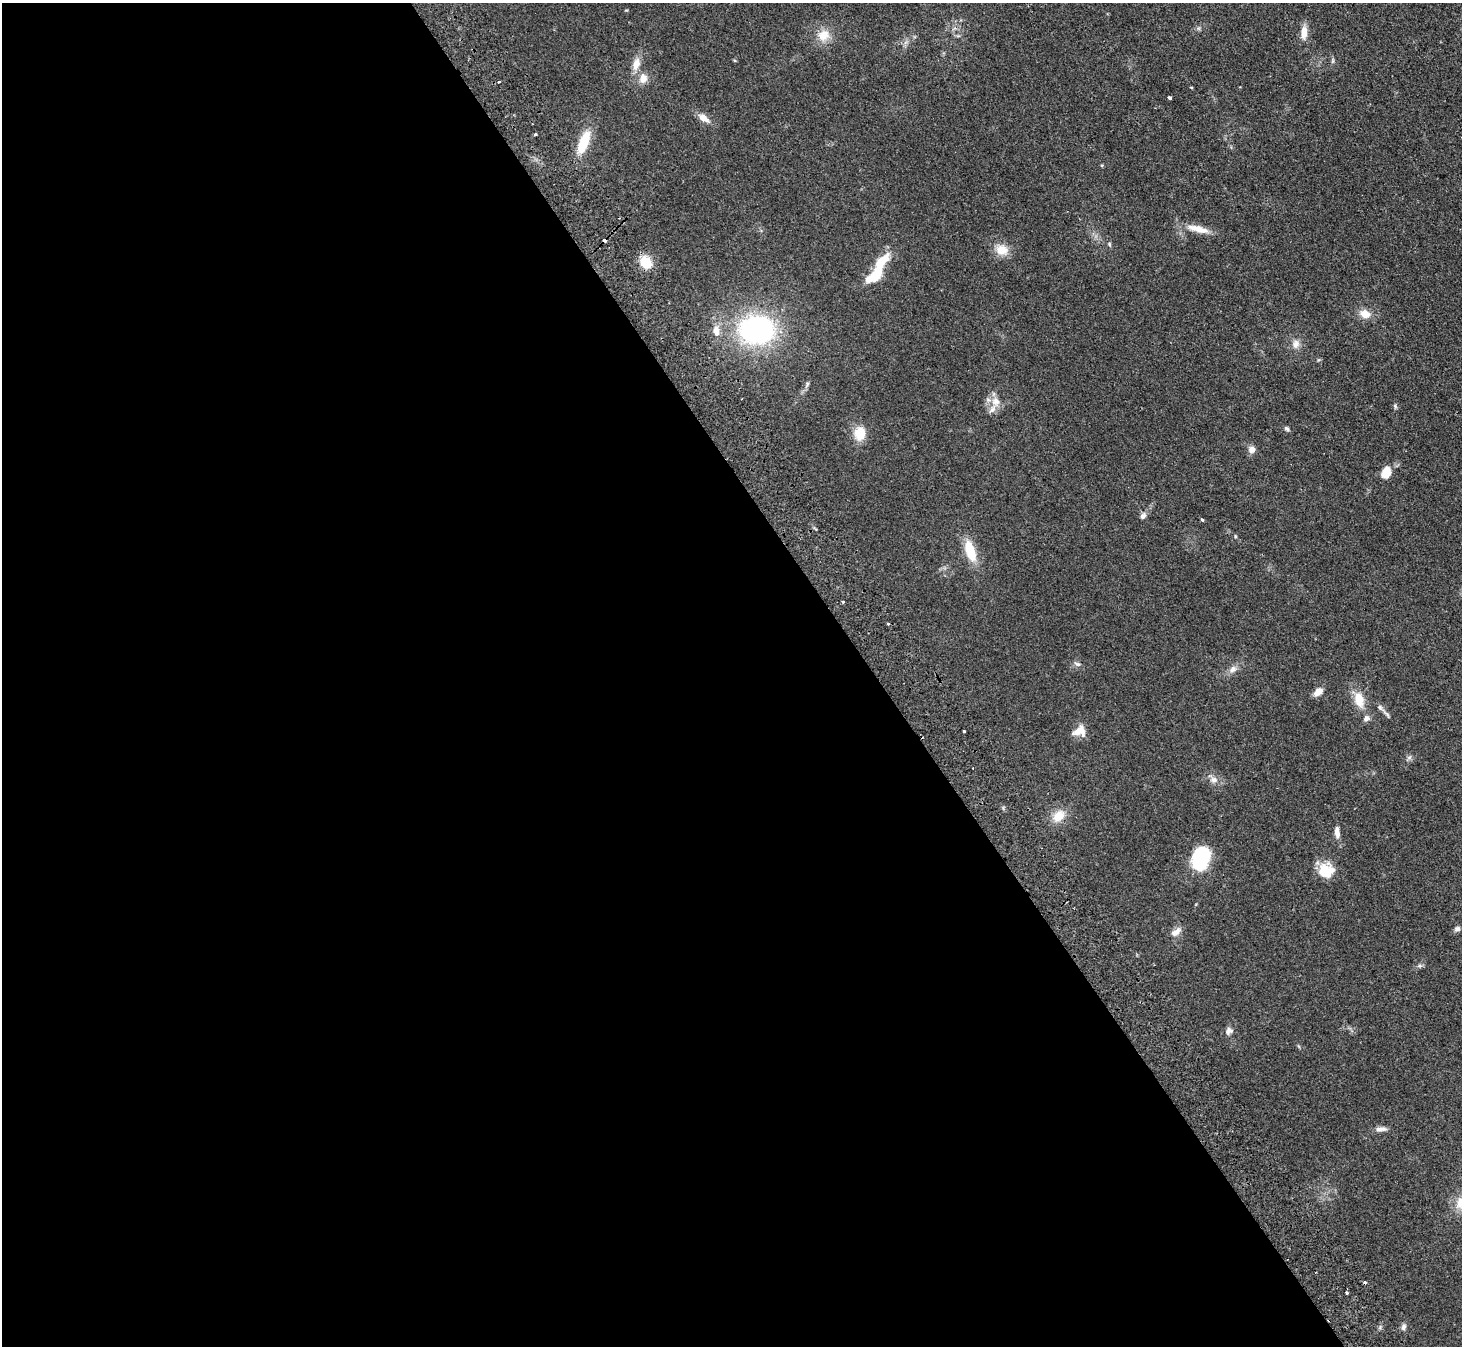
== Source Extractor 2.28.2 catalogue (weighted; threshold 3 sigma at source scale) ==
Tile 9 of 4 x 4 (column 1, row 3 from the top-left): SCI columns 51-1510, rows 1675-3018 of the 5940 x 5898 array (HDU 1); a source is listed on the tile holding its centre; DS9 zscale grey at full resolution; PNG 1464 x 1348 px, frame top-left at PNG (2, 3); no overlay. Shown black and unused: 60% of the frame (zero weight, under 2 of 3 exposures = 3% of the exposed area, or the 3 px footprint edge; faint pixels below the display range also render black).
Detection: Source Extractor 2.28.2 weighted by HDU 2 'WHT'; one run over the whole footprint, this tile lists its part. Background 0.0991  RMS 0.0091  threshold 0.041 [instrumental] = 3 sigma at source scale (4.5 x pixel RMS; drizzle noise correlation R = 1.50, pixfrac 1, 0.05/0.05 arcsec/px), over >= 5 px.
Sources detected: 56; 1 inside a brighter object's white glare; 2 cosmic-ray / hot-pixel residue — not listed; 2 inside a brighter listed object's ellipse — not listed separately; the other 51 listed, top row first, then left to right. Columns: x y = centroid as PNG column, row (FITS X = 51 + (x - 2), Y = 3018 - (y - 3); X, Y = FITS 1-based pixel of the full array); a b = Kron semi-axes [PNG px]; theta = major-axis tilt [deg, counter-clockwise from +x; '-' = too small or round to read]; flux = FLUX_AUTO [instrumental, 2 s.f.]
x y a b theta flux
1304 32 19 8 87 7.8
823 35 17 14 35 13
636 64 16 10 70 8.7
643 78 14 11 78 7.8
499 82 3 3 - 3.1
1169 98 4 3 - 5.7
704 118 14 7 -36 7.7
535 134 3 3 - 1.7
584 142 28 11 69 24
1198 229 30 9 -13 12
1109 244 7 4 -62 1.4
1002 250 15 13 -7 12
646 262 13 10 -51 19
875 275 21 10 39 26
1365 314 14 11 -16 8.9
757 330 34 27 -1 150
716 331 15 9 -78 7.5
1296 344 12 10 83 5.7
807 384 7 4 72 1.6
996 401 14 11 -74 9
1395 406 6 4 -68 1.4
1287 428 7 5 -44 1.7
860 433 16 13 89 16
1252 450 7 7 - 5.4
1386 473 14 10 71 11
1143 516 9 7 52 2.9
1202 520 3 3 - 2.3
1235 536 5 3 - 0.84
970 551 27 11 -72 21
843 602 3 3 - 1.9
888 624 3 3 - 1.5
1077 664 10 5 -24 2.2
1233 669 12 9 39 5.1
1318 692 11 7 40 6.8
1359 700 22 13 -76 15
1380 707 7 6 - 2.3
964 731 3 2 - 0.87
1079 731 15 11 22 10
1409 758 7 5 1 1.9
1214 780 10 9 - 4.8
1058 816 17 12 43 13
1337 832 15 6 -86 5.6
1201 858 20 13 73 72
1326 871 17 17 - 21
1457 929 8 6 23 2.6
1176 932 17 8 37 5.4
1419 966 7 4 18 1.6
1229 1031 11 9 48 3.8
1381 1129 14 6 5 4.3
1347 1292 3 3 - 2.3
1404 1327 8 6 67 2.6
Overlapping masked pixels (flux is a lower limit): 1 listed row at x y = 757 330